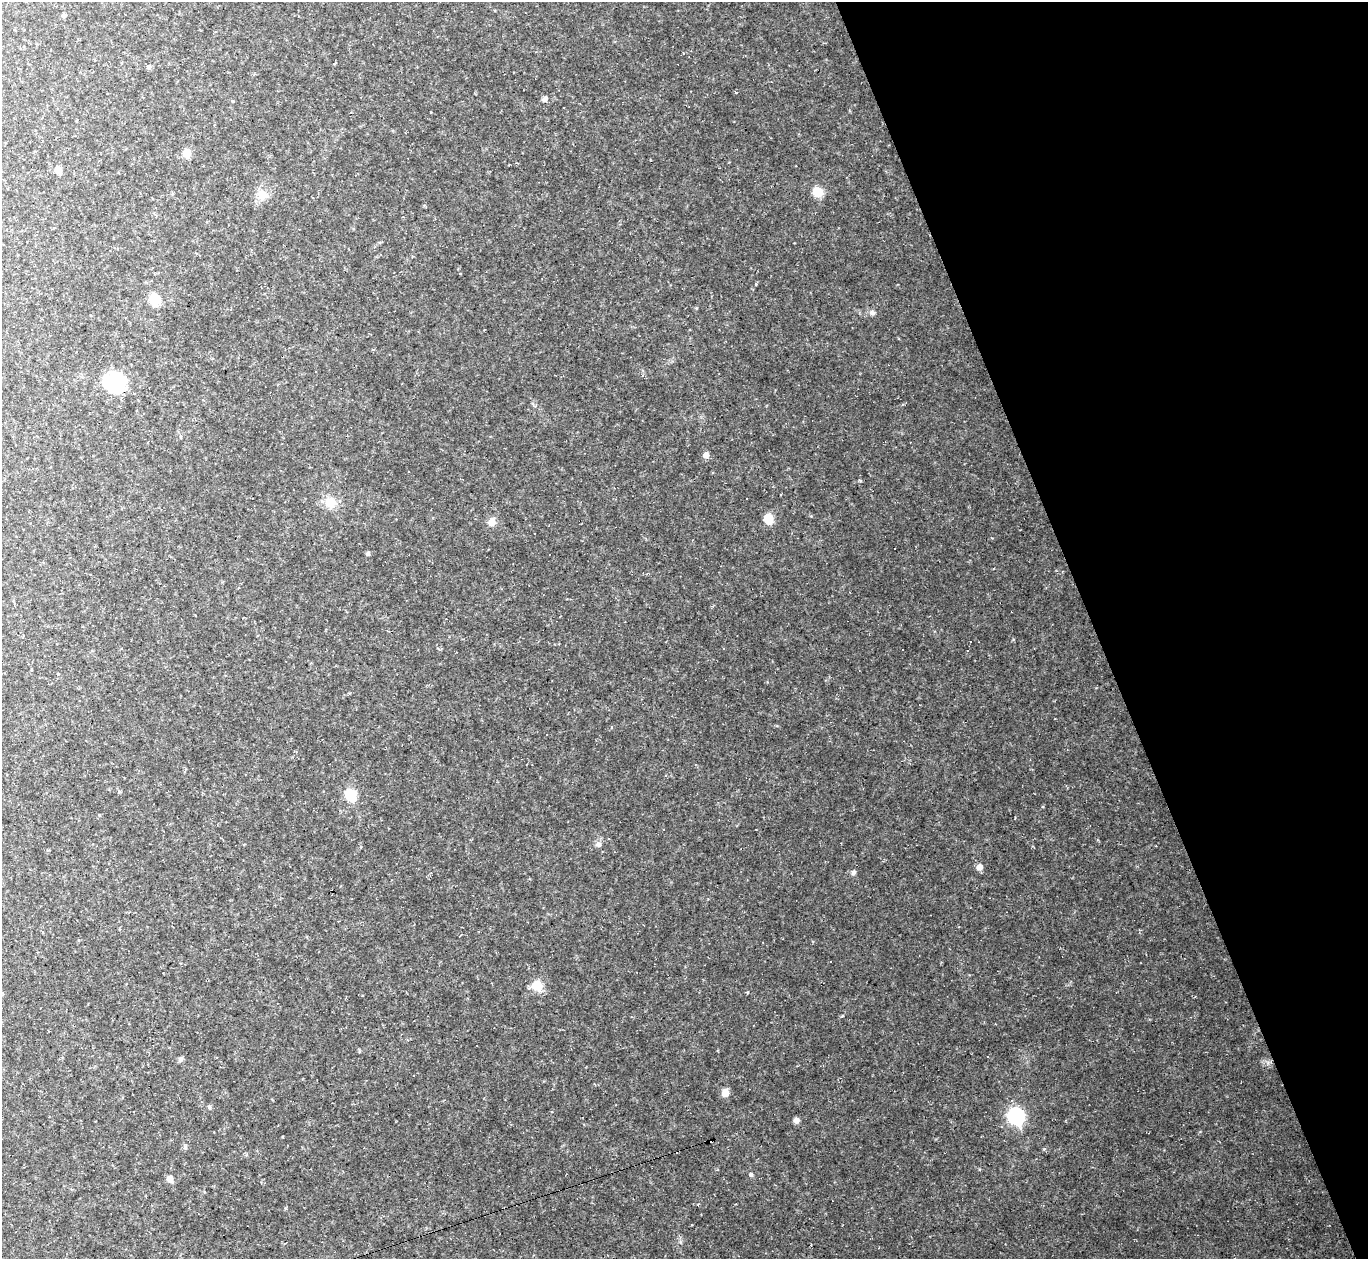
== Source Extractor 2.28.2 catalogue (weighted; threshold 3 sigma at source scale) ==
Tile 12 of 4 x 4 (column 4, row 3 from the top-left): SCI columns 4098-5463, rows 1532-2788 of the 5463 x 5448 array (HDU 1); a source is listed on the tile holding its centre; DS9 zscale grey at full resolution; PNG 1370 x 1261 px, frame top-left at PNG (2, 2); no overlay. Shown black and unused: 20% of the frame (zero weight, under 2 of 3 exposures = <1% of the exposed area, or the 3 px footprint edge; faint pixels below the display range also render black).
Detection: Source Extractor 2.28.2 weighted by HDU 2 'WHT'; one run over the whole footprint, this tile lists its part. Background 0.0745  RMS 0.0088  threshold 0.0394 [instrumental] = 3 sigma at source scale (4.5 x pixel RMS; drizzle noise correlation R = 1.50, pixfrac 1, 0.05/0.05 arcsec/px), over >= 5 px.
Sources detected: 45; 11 cosmic-ray / hot-pixel residue — not listed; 1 inside a brighter listed object's ellipse — not listed separately; the other 33 listed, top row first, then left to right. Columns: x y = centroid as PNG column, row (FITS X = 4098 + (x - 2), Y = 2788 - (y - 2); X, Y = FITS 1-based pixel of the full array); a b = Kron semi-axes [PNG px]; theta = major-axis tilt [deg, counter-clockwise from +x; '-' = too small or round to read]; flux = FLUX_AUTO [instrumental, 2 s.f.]
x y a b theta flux
64 15 5 4 - 1.9
149 66 6 5 - 2.2
545 99 7 6 - 2.8
187 153 7 6 - 15
58 169 7 6 - 7.2
43 191 3 3 - 10
818 192 10 8 -30 15
261 194 12 11 - 8
154 299 7 7 - 28
872 313 8 6 -13 2.6
115 382 26 23 1 41
706 455 6 6 - 4.4
330 502 14 12 -25 13
768 519 7 6 - 20
492 522 8 7 - 7.4
534 534 3 2 - 0.72
368 553 6 4 88 1.2
351 795 7 7 - 37
599 844 8 7 - 2.6
979 867 6 6 - 5
853 872 6 5 - 1.9
338 921 2 2 - 0.63
537 985 8 8 - 21
988 1057 3 2 - 0.74
180 1060 7 6 - 1.7
725 1093 7 7 - 7.9
209 1107 6 5 - 1.2
1016 1116 9 8 - 140
796 1120 6 6 - 3.4
185 1147 6 5 - 1.7
1044 1149 5 4 - 0.88
751 1175 5 4 - 1.9
170 1179 6 6 - 5.7
Unlisted compact peaks at least as high as the median listed source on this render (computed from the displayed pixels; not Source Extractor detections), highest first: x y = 842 1016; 1013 639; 756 284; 748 992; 811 516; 979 1169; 680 1242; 285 1208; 1043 807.